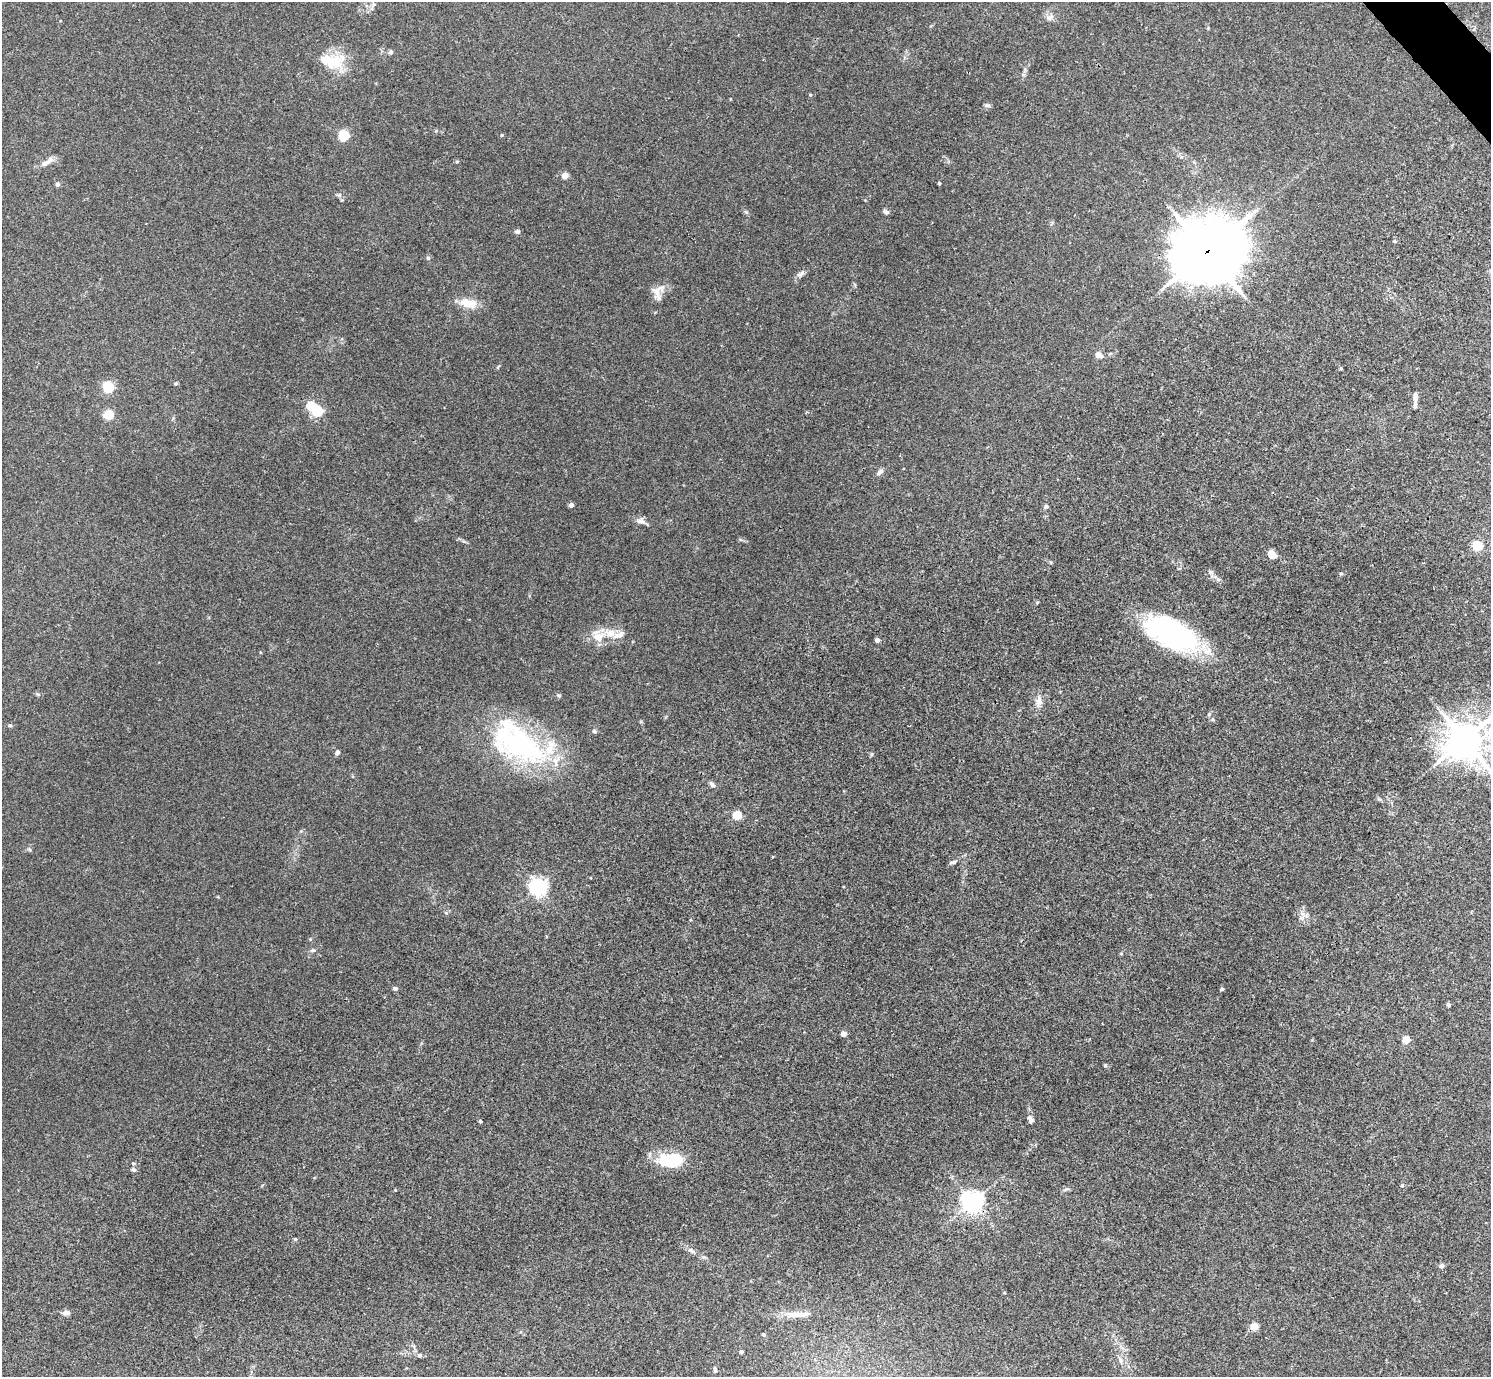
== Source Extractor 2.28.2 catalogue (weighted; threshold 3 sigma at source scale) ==
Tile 10 of 4 x 4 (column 2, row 3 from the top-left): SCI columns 1495-2983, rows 1676-3050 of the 5963 x 5961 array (HDU 1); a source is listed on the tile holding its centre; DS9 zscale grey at full resolution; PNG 1493 x 1379 px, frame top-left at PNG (2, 2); no overlay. Shown black and unused: <1% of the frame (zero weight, under 3 of 4 exposures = <1% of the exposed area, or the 3 px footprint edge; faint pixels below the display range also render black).
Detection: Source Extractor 2.28.2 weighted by HDU 2 'WHT'; one run over the whole footprint, this tile lists its part. Background 0.0451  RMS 0.0048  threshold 0.0217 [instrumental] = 3 sigma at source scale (4.5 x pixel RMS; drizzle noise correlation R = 1.50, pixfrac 1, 0.05/0.05 arcsec/px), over >= 5 px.
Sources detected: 86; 3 inside a brighter object's white glare — not listed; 4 inside a brighter listed object's ellipse — not listed separately; the other 79 listed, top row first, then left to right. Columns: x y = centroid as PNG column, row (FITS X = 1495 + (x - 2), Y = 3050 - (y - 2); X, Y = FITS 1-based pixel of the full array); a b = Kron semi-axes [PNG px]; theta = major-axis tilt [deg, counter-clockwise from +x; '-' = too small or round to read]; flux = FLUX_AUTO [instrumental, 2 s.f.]
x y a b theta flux
373 4 6 4 -71 0.74
1049 17 12 8 28 2.3
390 52 6 5 - 0.82
331 61 37 17 -3 15
810 95 5 3 - 0.43
987 105 8 4 -6 0.88
344 135 6 6 - 16
502 135 4 4 - 0.49
45 163 12 6 28 2.5
565 175 4 4 - 7.6
939 183 3 3 - 0.61
57 184 6 5 - 1
886 212 8 5 -19 1.2
517 232 7 6 - 1
1394 241 5 4 - 0.62
1207 252 25 22 20 2300
428 258 5 5 - 0.61
800 274 11 6 31 1.7
657 291 17 10 3 4.4
468 303 24 11 -12 7.1
1098 355 8 6 -25 3
1341 368 5 3 - 0.46
176 384 5 4 - 0.61
108 387 5 5 - 47
1415 397 14 7 87 2.5
317 411 5 5 - 41
108 415 12 9 24 5.5
880 472 11 5 42 1.6
571 505 4 4 - 2.5
1046 506 5 5 - 1.1
641 521 13 8 -17 2.4
1477 546 5 5 - 36
1272 554 8 6 -51 4.8
1211 572 8 6 -20 1.2
1341 574 5 3 - 0.53
1218 579 6 5 - 1
1171 633 58 27 -25 84
619 635 19 7 21 3.5
598 636 16 15 - 7.3
877 640 4 4 - 1.9
1039 701 15 8 81 3.6
1209 714 6 3 19 0.56
10 725 5 4 - 0.75
594 731 5 5 - 0.89
1465 740 12 12 - 1000
520 744 70 42 -25 82
337 752 6 5 - 1.1
712 784 8 5 -49 1.4
1379 799 7 4 -18 0.74
737 815 5 5 - 24
953 862 8 4 17 1.1
538 887 6 6 - 180
1302 918 7 4 -71 1.2
313 950 7 5 6 0.91
1121 954 5 3 - 0.4
395 988 4 4 - 1.7
1222 989 4 4 - 0.74
1448 1004 5 4 - 0.81
843 1034 4 4 - 3.5
1406 1040 5 4 - 9.9
1105 1065 5 4 - 0.58
1030 1119 11 6 -62 1.9
480 1121 4 4 - 0.75
666 1160 29 18 -27 14
133 1169 7 6 - 1.1
1402 1185 4 4 - 0.5
1066 1189 10 4 22 0.94
972 1202 7 7 - 320
295 1239 4 4 - 0.5
691 1250 10 6 -38 1.7
1441 1266 6 5 - 1.2
66 1313 10 6 6 1.7
797 1314 34 8 -1 6.4
1254 1327 6 6 - 5.7
763 1334 5 4 - 0.8
741 1352 4 3 - 1.3
420 1355 6 5 - 0.94
1120 1360 9 5 -70 1.6
715 1369 9 4 -80 1.1
Overlapping masked pixels (flux is a lower limit): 2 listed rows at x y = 1207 252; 972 1202
Isophote crosses this tile's border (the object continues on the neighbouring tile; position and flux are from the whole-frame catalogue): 1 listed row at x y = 1465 740
Unlisted compact peaks at least as high as the median listed source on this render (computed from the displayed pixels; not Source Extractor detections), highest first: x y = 746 212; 339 195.